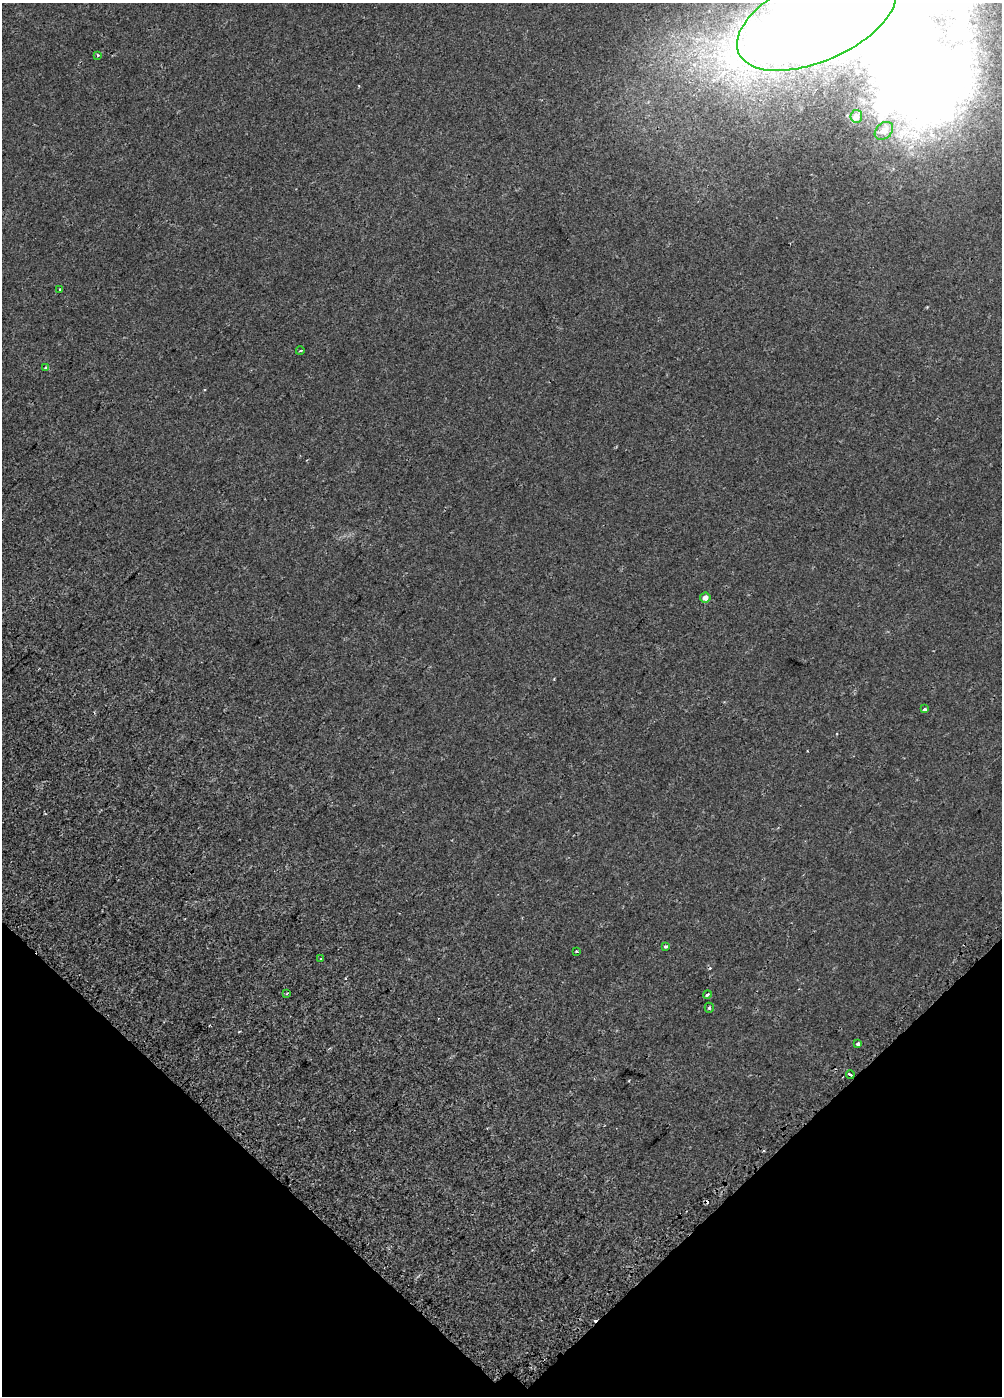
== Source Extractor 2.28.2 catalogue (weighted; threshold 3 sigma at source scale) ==
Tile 5 of 3 x 2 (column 2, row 2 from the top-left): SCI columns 1031-2030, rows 126-1519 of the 3058 x 3053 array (HDU 1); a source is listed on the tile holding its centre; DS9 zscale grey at full resolution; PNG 1004 x 1398 px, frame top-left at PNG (2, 3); each listed source drawn as its Kron ellipse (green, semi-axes under 4 px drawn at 4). Shown black and unused: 17% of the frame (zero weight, under 2 of 3 exposures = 4% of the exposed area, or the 3 px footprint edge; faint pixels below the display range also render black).
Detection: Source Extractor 2.28.2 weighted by HDU 2 'WHT'; one run over the whole footprint, this tile lists its part. Background 0.00199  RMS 0.0034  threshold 0.0154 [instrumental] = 3 sigma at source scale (4.5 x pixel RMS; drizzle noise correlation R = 1.50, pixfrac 1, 0.0396/0.0396 arcsec/px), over >= 5 px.
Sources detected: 25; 4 inside a brighter object's white glare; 4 cosmic-ray / hot-pixel residue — neither listed nor drawn; the other 17 listed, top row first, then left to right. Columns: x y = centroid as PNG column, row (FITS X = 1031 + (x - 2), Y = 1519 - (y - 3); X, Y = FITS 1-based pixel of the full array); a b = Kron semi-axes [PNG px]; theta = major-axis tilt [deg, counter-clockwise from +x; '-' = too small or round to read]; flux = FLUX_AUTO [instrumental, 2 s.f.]
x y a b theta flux
817 20 85 42 23 890
98 55 4 4 - 0.35
856 116 6 6 - 1
884 131 10 7 43 1.7
60 289 4 3 - 0.31
300 351 4 2 - 0.26
46 368 4 3 - 0.62
705 597 5 5 - 2.3
925 709 4 3 - 0.91
666 946 3 3 - 1.1
577 951 3 2 - 0.32
321 959 3 3 - 0.52
287 994 4 3 - 0.43
707 994 4 3 - 1.1
709 1008 5 4 - 0.56
858 1044 3 3 - 4.3
850 1075 4 3 - 2.9
Overlapping masked pixels (flux is a lower limit): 1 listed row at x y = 850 1075
Isophote crosses this tile's border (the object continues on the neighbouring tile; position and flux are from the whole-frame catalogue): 1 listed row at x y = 817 20